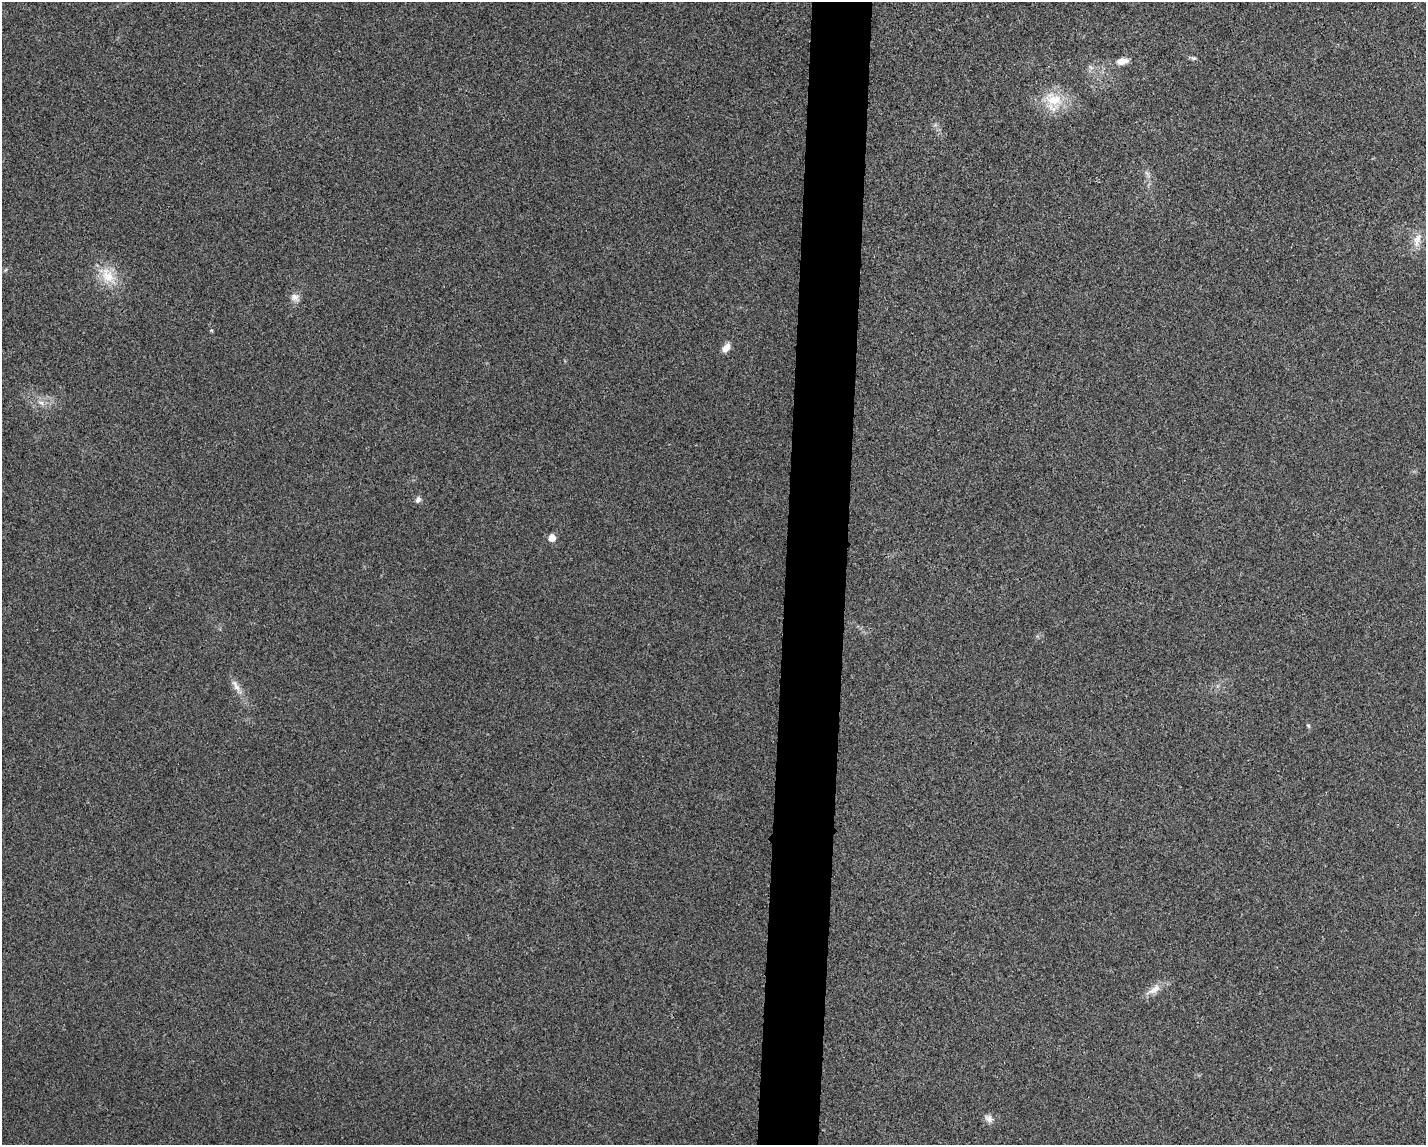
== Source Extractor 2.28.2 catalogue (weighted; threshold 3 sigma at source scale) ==
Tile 5 of 3 x 4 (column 2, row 2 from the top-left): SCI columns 1533-2956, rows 2291-3433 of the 4599 x 4579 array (HDU 1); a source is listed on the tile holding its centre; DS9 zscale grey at full resolution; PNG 1428 x 1147 px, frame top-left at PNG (2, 2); no overlay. Shown black and unused: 4% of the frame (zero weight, under 3 of 4 exposures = <1% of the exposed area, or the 3 px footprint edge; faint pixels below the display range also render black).
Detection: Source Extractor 2.28.2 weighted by HDU 2 'WHT'; one run over the whole footprint, this tile lists its part. Background 0.0249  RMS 0.006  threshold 0.0268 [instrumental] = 3 sigma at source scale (4.5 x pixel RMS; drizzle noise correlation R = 1.50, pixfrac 1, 0.05/0.05 arcsec/px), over >= 5 px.
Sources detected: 17; all 17 listed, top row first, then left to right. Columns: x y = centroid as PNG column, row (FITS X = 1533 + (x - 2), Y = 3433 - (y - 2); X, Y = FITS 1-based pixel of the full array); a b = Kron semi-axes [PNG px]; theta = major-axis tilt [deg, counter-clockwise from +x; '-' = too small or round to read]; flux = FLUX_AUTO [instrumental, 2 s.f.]
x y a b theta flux
1193 58 7 6 - 1.1
1122 61 13 7 11 5.5
1091 67 8 5 -44 1.5
1053 99 29 19 -27 19
1147 173 8 4 -37 1.4
1417 240 22 10 77 7.1
108 276 23 17 -54 15
295 297 12 10 -3 3.7
211 330 5 4 - 0.61
726 348 11 7 54 4.4
41 403 9 5 -23 2.4
418 500 9 6 56 2.2
552 538 6 5 - 7.8
237 687 14 8 -57 4.3
1308 726 6 4 -46 0.81
1154 989 24 9 33 6.4
989 1119 12 9 -36 3.4